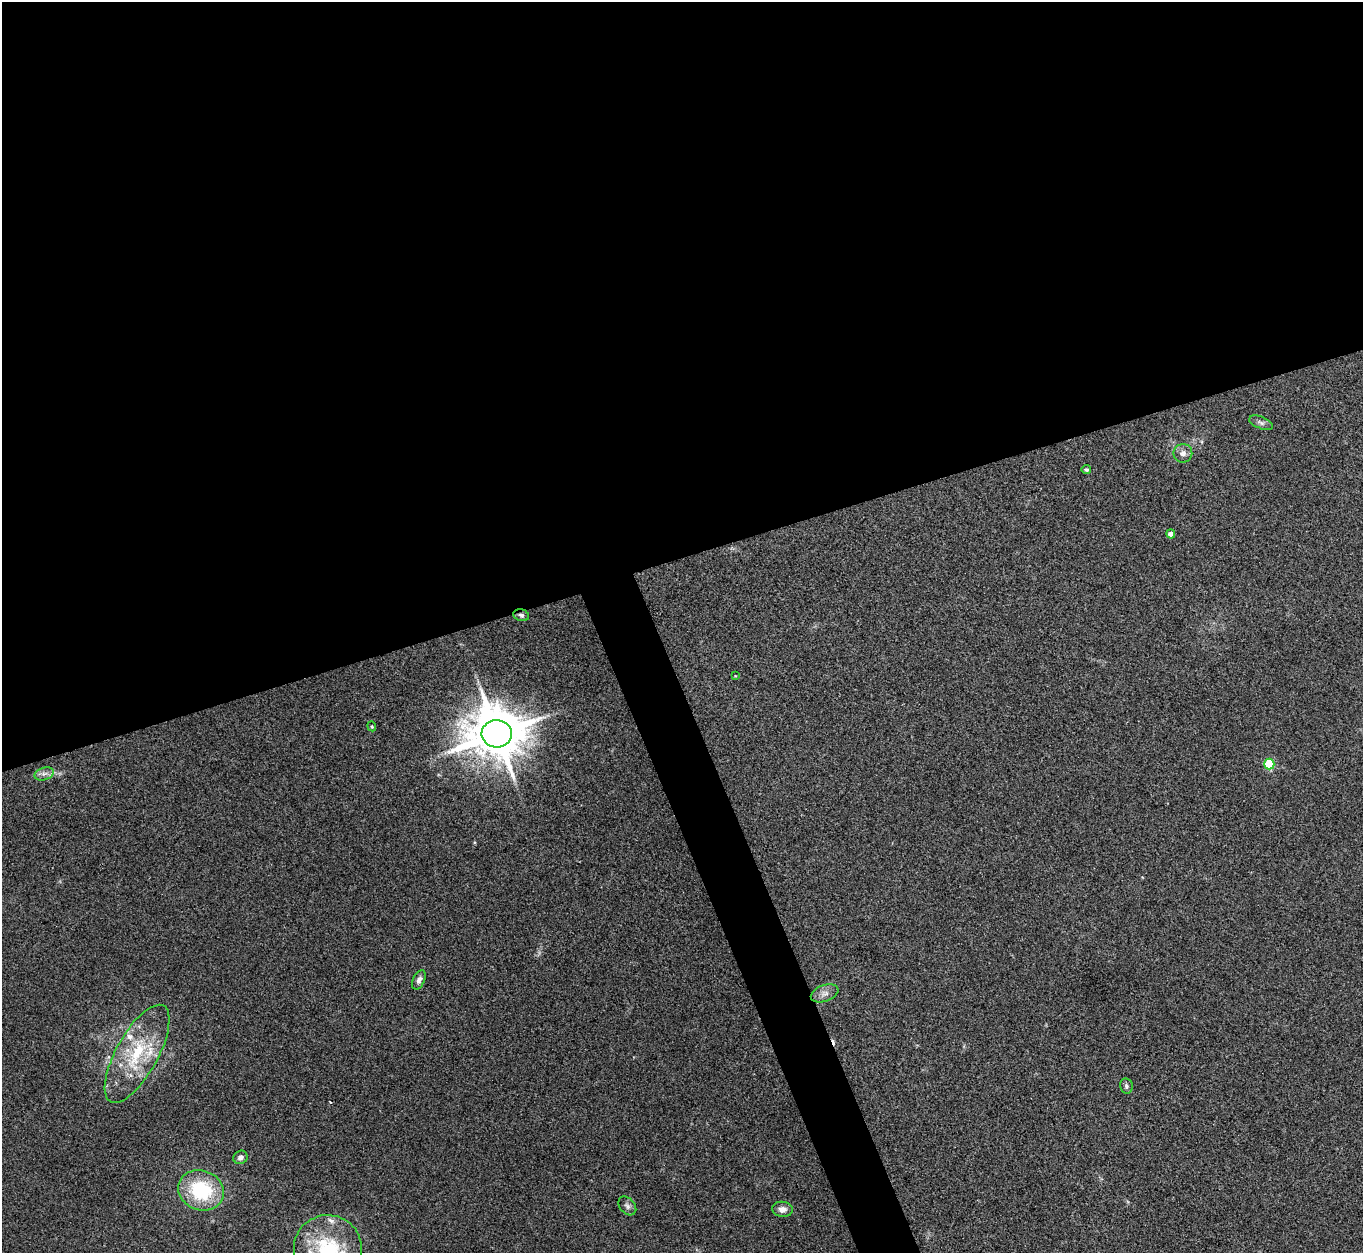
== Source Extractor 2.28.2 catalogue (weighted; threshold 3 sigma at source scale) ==
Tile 2 of 4 x 4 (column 2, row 1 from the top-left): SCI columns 1362-2722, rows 3903-5153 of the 5443 x 5430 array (HDU 1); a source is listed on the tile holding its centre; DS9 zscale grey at full resolution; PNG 1365 x 1255 px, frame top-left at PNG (2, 2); each listed source drawn as its Kron ellipse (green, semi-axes under 4 px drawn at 4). Shown black and unused: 47% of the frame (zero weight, under 3 of 4 exposures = <1% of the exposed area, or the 3 px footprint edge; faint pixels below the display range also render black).
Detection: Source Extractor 2.28.2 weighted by HDU 2 'WHT'; one run over the whole footprint, this tile lists its part. Background 0.0468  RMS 0.005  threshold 0.0226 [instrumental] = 3 sigma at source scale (4.5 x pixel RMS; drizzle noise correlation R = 1.50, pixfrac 1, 0.05/0.05 arcsec/px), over >= 5 px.
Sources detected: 24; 2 cosmic-ray / hot-pixel residue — neither listed nor drawn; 3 inside a brighter listed object's ellipse — not listed separately; the other 19 listed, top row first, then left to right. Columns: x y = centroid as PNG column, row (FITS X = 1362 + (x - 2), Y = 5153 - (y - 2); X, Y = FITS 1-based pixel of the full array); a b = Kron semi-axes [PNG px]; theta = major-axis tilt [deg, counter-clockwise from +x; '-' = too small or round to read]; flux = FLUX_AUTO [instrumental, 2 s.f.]
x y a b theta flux
1261 423 12 6 -22 1.6
1183 453 9 9 - 2.6
1086 470 5 4 - 0.8
1171 534 4 4 - 4.4
521 615 8 6 -18 1.2
735 676 3 3 - 0.34
372 726 5 4 - 0.54
497 734 15 13 -3 2900
1269 764 5 5 - 30
44 774 10 6 17 2.1
419 980 10 6 63 2.1
825 993 14 8 19 3.1
137 1054 55 21 61 33
1126 1086 8 6 -80 1.3
240 1157 7 6 - 2
201 1190 23 19 -20 34
627 1206 10 7 -50 1.9
782 1209 10 7 -5 2.9
328 1248 34 33 - 37
Overlapping masked pixels (flux is a lower limit): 1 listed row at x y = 521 615
Isophote crosses this tile's border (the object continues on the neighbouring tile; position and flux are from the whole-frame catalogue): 1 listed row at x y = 328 1248